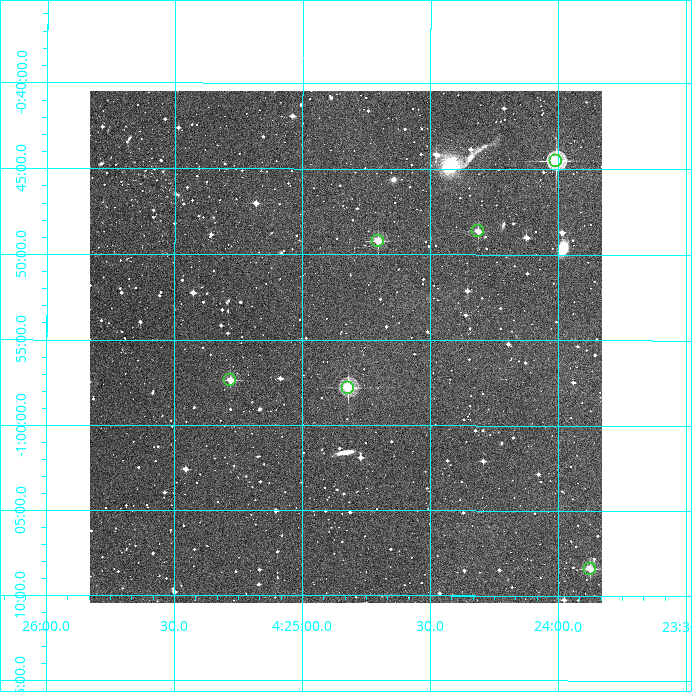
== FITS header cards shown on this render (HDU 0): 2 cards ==
NAXIS1  =                  512
NAXIS2  =                  512

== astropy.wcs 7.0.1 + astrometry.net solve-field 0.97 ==
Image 512 x 512 px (HDU 0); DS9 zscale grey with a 90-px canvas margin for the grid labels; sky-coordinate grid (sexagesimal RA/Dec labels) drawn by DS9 from the SOLVED WCS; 6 Tycho-2 reference stars matched to detected sources circled (green)
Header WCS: RA---TAN/DEC--TAN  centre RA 04:24:50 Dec -00:55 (66.21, -0.92 deg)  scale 3.52 arcsec/px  FOV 30.0' x 30.0'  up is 0 deg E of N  parity normal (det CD < 0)
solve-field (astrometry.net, Tycho-2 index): VERIFIED the header's WCS against the Tycho-2 star catalogue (verified at 2 index scales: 6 matches each, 0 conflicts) and refined it, rather than solving blind
Solved WCS: RA---TAN-SIP/DEC--TAN-SIP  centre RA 04:24:50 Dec -00:55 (66.21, -0.92 deg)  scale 3.52 arcsec/px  FOV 30.0' x 30.0'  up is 0 deg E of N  parity normal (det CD < 0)
The solver's refit moves the header's centre by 1.4 arcsec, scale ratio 1.001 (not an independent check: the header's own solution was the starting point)
Tycho-2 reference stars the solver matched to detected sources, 6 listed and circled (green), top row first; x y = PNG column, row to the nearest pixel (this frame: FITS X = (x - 90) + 1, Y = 512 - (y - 91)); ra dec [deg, ICRS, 3 dp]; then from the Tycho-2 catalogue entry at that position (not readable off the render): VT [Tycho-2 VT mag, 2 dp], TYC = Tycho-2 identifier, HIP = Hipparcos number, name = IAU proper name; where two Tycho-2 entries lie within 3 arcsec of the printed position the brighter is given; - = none
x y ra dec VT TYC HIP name
556 161 66.002 -0.742 9.02 4727-1201-1 - -
478 231 66.078 -0.811 11.41 4727-1195-1 - -
378 241 66.176 -0.820 10.57 4727-1109-1 - -
230 380 66.320 -0.956 11.07 4727-1311-1 - -
348 388 66.205 -0.963 9.90 4727-1555-1 - -
590 569 65.969 -1.140 10.35 4727-1799-1 - -